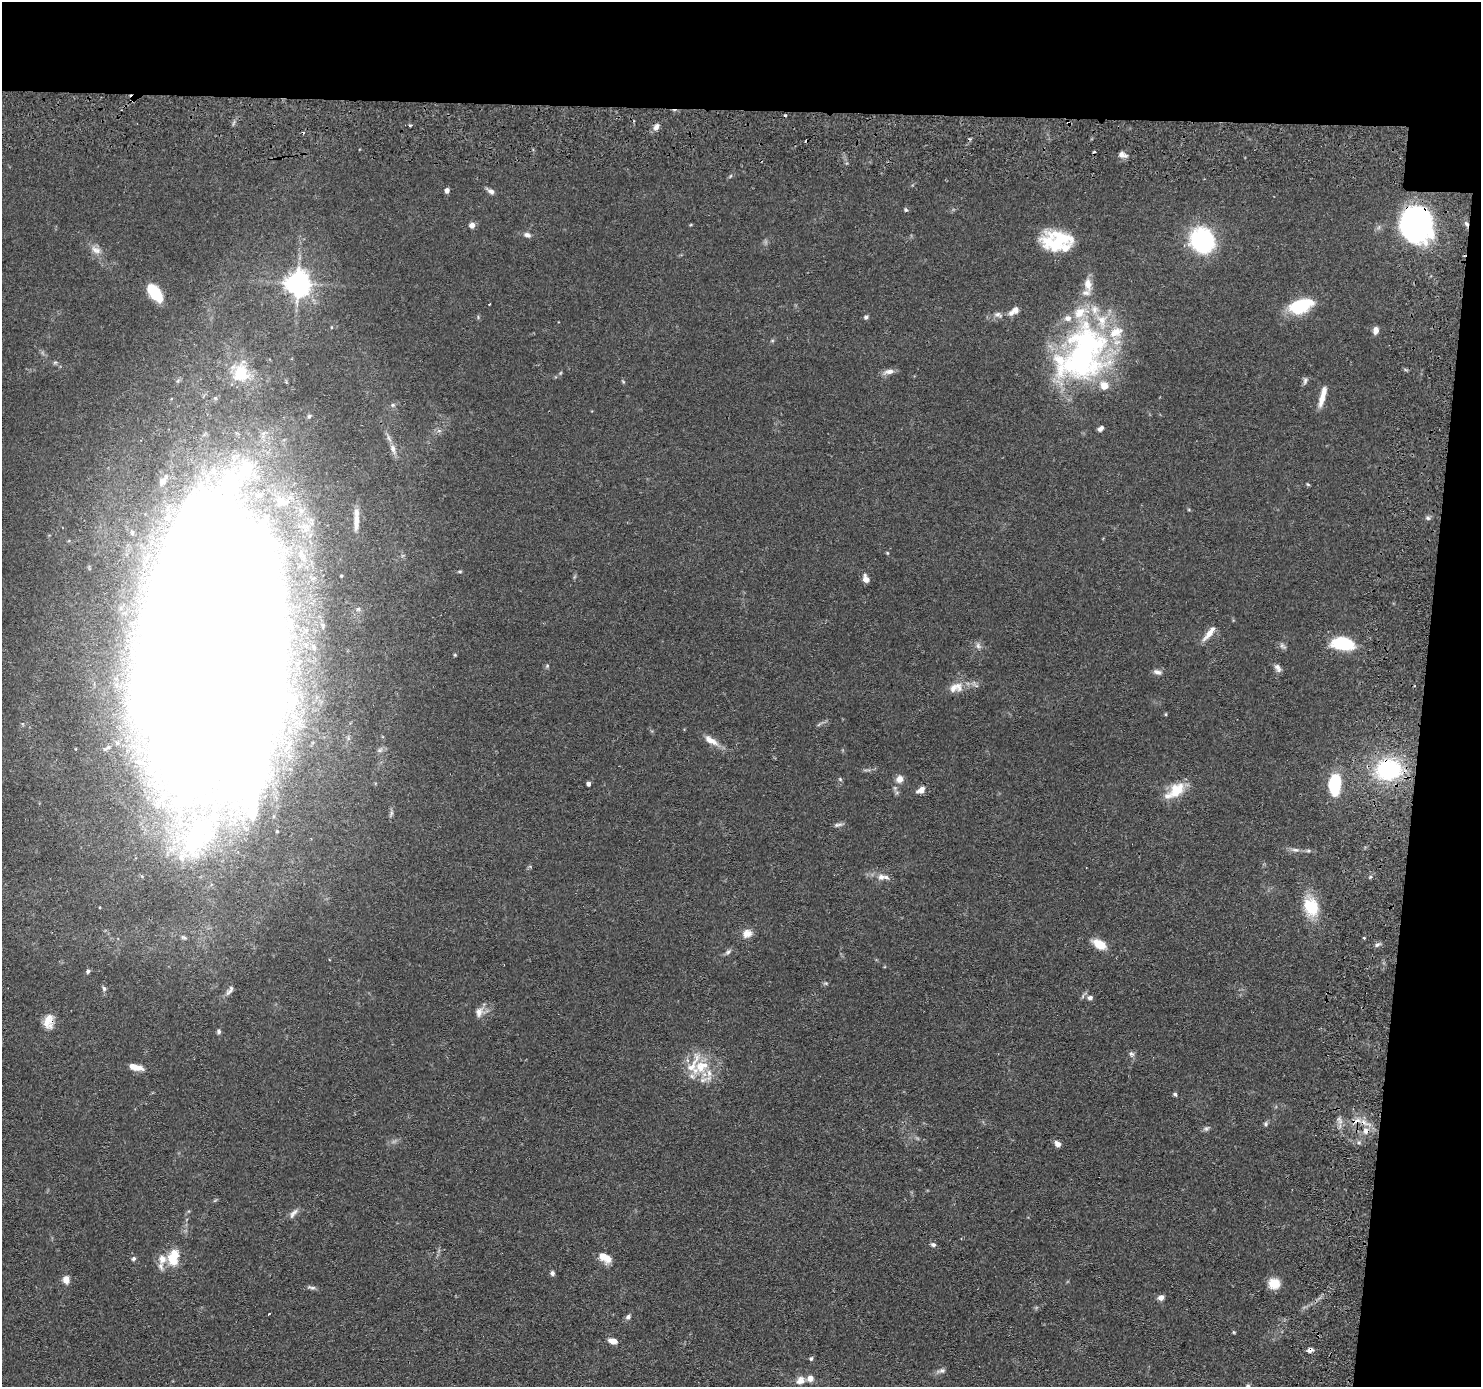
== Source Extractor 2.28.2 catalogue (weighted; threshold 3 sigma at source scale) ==
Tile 3 of 3 x 3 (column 3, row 1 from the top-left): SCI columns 3026-4504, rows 3037-4421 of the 4526 x 4586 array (HDU 1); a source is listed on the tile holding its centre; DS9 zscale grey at full resolution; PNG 1483 x 1389 px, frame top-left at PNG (2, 2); no overlay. Shown black and unused: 12% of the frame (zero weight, under 2 of 3 exposures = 5% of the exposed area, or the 3 px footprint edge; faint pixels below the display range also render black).
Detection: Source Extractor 2.28.2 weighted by HDU 2 'WHT'; one run over the whole footprint, this tile lists its part. Background 0.0675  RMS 0.0058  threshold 0.0263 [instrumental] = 3 sigma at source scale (4.5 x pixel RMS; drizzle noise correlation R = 1.50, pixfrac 1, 0.05/0.05 arcsec/px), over >= 5 px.
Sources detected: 129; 1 inside a brighter object's white glare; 4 cosmic-ray / hot-pixel residue — not listed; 19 inside a brighter listed object's ellipse — not listed separately; the other 105 listed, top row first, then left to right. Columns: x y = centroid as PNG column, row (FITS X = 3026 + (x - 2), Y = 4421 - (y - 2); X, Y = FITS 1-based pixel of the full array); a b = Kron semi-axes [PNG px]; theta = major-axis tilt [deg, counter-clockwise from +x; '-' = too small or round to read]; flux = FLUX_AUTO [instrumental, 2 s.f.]
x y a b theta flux
410 125 4 3 - 0.91
656 127 9 7 60 2.9
1122 155 11 6 -16 2.9
730 176 6 3 70 0.62
447 190 5 4 - 2
491 191 10 6 -31 2.2
906 210 6 5 - 0.87
1418 222 38 24 -84 100
1466 224 6 4 -46 1.1
472 225 7 6 - 2.5
527 235 9 6 -24 2
1202 240 27 24 -52 52
1058 241 35 21 2 31
96 250 16 9 -27 4.4
298 283 8 7 - 610
1088 284 19 10 -82 6.5
155 293 17 9 -53 24
1301 306 26 14 20 28
1016 310 8 7 - 2.7
998 315 13 7 -19 2.7
866 317 6 5 - 1.2
1376 330 7 5 80 3.9
1083 354 72 49 64 170
889 371 14 6 11 3.4
241 373 25 22 89 20
1305 381 10 5 84 1.5
1322 399 20 7 75 5.5
393 405 5 5 - 0.94
1101 428 7 5 41 2
393 449 12 7 -75 3.1
163 481 10 7 38 2.6
1308 484 5 4 - 0.61
281 501 24 14 -25 16
1428 518 6 5 - 1.2
356 520 30 6 89 6.4
887 553 4 4 - 0.52
866 579 8 5 -72 3.7
358 609 7 6 - 2
1209 633 21 6 51 5.8
1343 643 20 11 -7 33
978 646 9 6 -71 1.8
1282 646 11 5 -36 1.5
213 653 178 78 88 6600
455 655 4 3 - 0.54
1278 668 11 7 -58 2.3
1157 672 12 6 -16 2.2
953 688 15 12 9 5.1
292 700 6 4 -80 3.3
711 740 21 8 -32 5.9
1389 770 23 18 5 61
840 779 5 4 - 0.72
899 779 8 8 - 3.9
588 784 4 4 - 2.3
1334 785 22 12 86 28
921 790 10 7 32 3.4
1177 790 22 14 45 14
838 825 13 5 8 1.6
277 831 5 4 - 0.73
1295 850 12 5 -5 2.2
881 877 12 8 -5 3.9
1370 877 6 3 71 0.77
1311 907 25 17 -76 20
747 933 13 10 21 4.7
1364 938 3 3 - 0.96
1099 944 20 10 -29 7.8
1377 945 8 5 29 1.5
728 952 10 6 38 1.6
88 971 6 5 - 1.1
826 983 6 5 - 0.85
104 988 7 5 -68 1.1
230 990 16 6 54 2.4
1090 997 8 6 14 2
479 1012 14 9 80 3.8
48 1022 17 12 84 7.5
219 1031 6 5 - 1.2
1132 1054 8 7 - 1.6
693 1065 37 14 54 14
135 1067 16 6 -15 6.2
709 1073 13 7 -84 4.3
1175 1094 5 4 - 0.95
1357 1121 14 7 22 4.5
1266 1124 6 5 - 1.1
1206 1128 7 6 - 1.4
1366 1131 10 9 - 4.6
1057 1144 7 6 - 3
293 1213 16 6 52 2.6
933 1245 6 5 - 1.5
603 1256 8 7 - 5.5
173 1257 19 11 77 14
134 1258 6 5 - 1.1
161 1266 12 7 -83 2.7
552 1273 6 5 - 1.4
66 1279 7 6 - 5.3
1274 1283 11 10 - 9.7
311 1287 13 4 -11 1.6
1161 1298 6 5 - 3
269 1314 3 2 - 0.78
628 1317 7 6 - 1.6
1234 1332 5 4 - 0.59
612 1341 8 5 -18 5.2
1310 1350 7 5 25 2.2
811 1359 6 4 73 0.96
942 1371 11 6 6 1.9
810 1378 7 6 - 4.2
800 1380 12 10 45 3.8
Overlapping masked pixels (flux is a lower limit): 8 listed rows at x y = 1418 222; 1466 224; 213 653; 1389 770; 48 1022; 1357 1121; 1366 1131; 1310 1350
Isophote crosses this tile's border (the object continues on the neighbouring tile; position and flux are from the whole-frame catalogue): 1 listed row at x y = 213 653